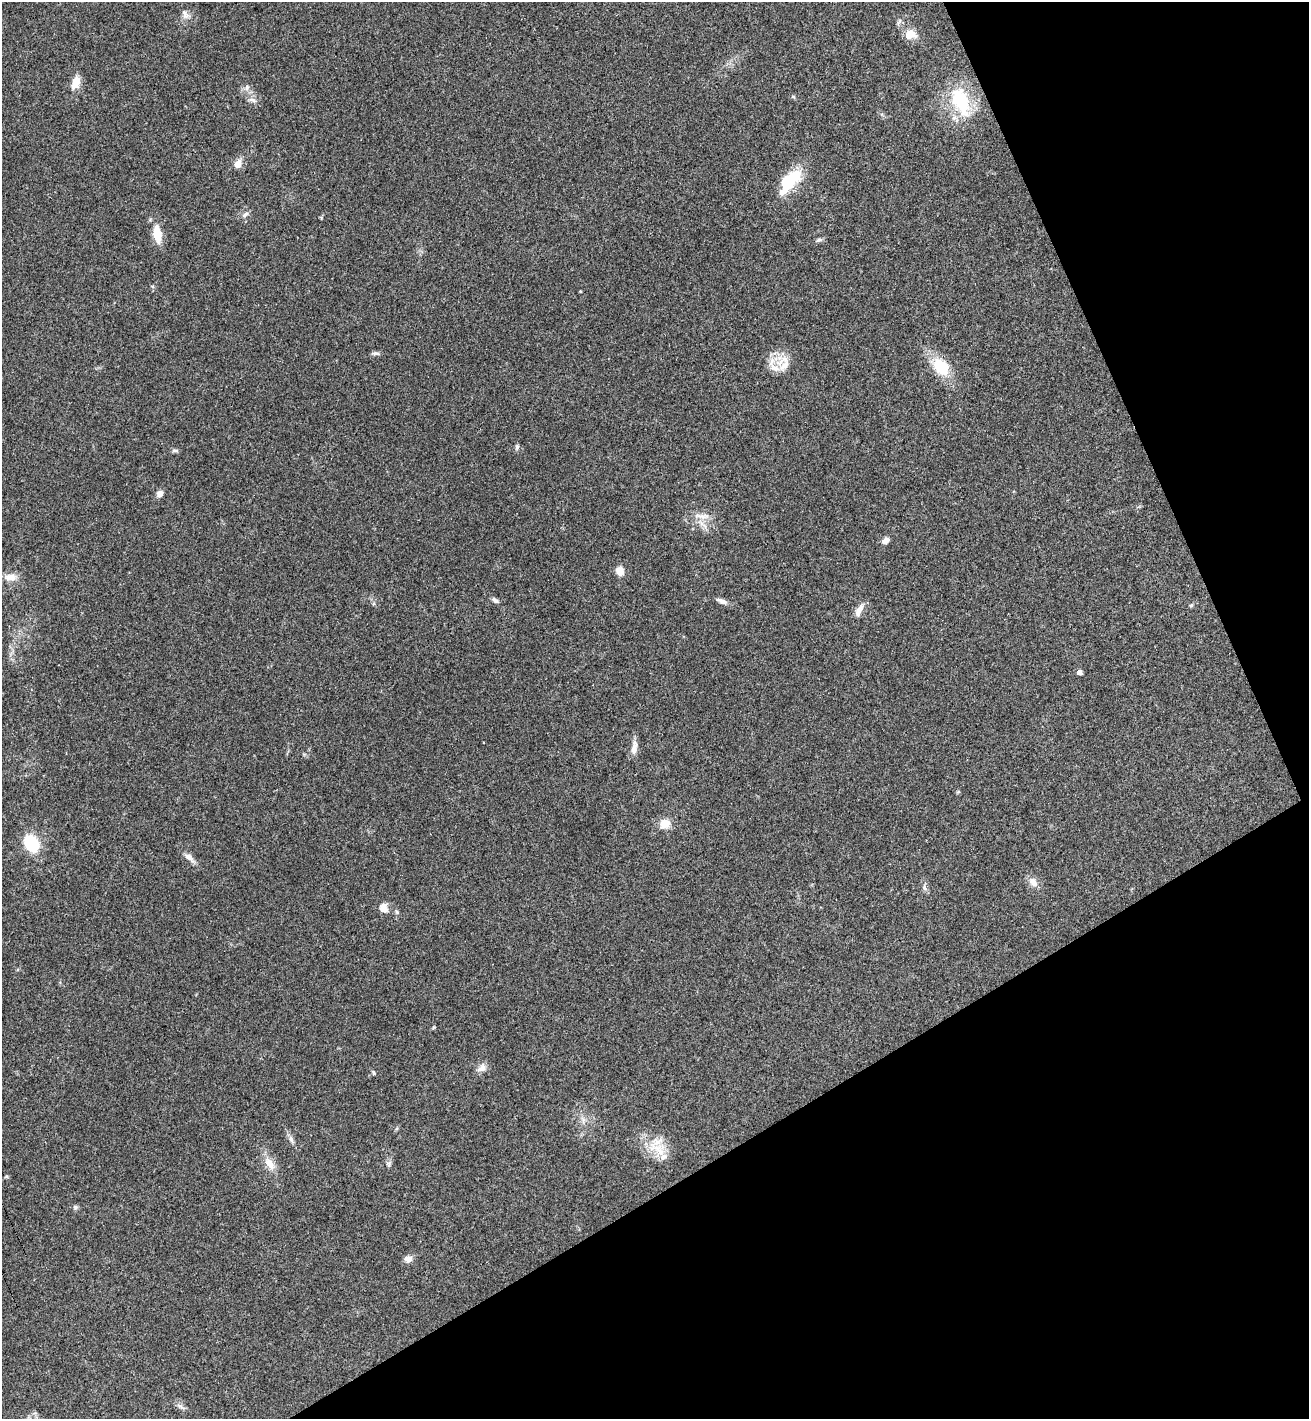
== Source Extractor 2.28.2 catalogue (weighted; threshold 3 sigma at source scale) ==
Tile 12 of 4 x 4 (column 4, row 3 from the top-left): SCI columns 4120-5426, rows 1470-2886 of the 5757 x 5771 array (HDU 1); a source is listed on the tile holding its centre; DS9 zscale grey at full resolution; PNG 1311 x 1421 px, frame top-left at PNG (2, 2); no overlay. Shown black and unused: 25% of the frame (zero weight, under 3 of 4 exposures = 6% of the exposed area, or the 3 px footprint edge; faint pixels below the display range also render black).
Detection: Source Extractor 2.28.2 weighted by HDU 2 'WHT'; one run over the whole footprint, this tile lists its part. Background 0.0395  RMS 0.0054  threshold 0.0242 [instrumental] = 3 sigma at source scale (4.5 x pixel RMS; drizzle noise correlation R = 1.50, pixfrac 1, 0.05/0.05 arcsec/px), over >= 5 px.
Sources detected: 49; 1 inside a brighter object's white glare — not listed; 3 inside a brighter listed object's ellipse — not listed separately; the other 45 listed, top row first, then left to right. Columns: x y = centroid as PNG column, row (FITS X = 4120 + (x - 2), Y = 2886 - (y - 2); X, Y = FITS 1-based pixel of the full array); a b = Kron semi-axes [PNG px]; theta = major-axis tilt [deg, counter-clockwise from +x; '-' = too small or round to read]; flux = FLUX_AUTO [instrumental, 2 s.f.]
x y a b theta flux
185 14 14 8 -57 2.9
910 35 14 10 23 6.9
76 82 15 11 -79 5.1
247 87 9 7 61 1.9
793 97 6 4 -30 0.75
253 100 12 5 -18 1.9
960 101 37 18 -68 31
238 164 11 8 71 4
794 176 23 20 29 13
245 214 10 5 38 1.7
157 234 16 8 -80 11
819 240 9 5 21 1.3
376 353 12 4 -5 1.3
771 362 16 8 79 4.6
784 364 26 11 73 7.3
941 367 21 15 -49 18
517 447 7 5 70 1.1
175 451 10 4 0 1.1
160 494 8 7 - 2.8
702 516 27 7 -2 5.3
886 540 10 6 35 2.6
620 571 12 10 -69 4
10 577 16 9 -1 5.4
495 600 10 5 -33 1.5
722 601 15 6 -21 2.5
1191 605 5 4 - 0.75
859 610 19 7 64 4
1080 672 4 4 - 3.3
634 748 19 7 82 3.9
665 823 11 10 - 7.2
32 843 13 10 -58 31
189 857 16 7 -39 3.2
1033 882 14 9 -50 4.1
924 888 10 6 -67 1.8
383 908 11 9 -75 4.6
482 1068 13 9 33 3.3
373 1073 7 4 -54 0.82
291 1139 10 6 -74 2
657 1149 31 17 -35 14
269 1163 22 10 -54 6.6
389 1163 8 6 59 1.4
6 1177 6 4 19 0.67
75 1207 6 6 - 1.2
408 1259 9 8 - 3.2
180 1406 12 6 -31 2
Unlisted compact peaks at least as high as the median listed source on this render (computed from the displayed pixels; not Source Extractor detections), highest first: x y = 434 1027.